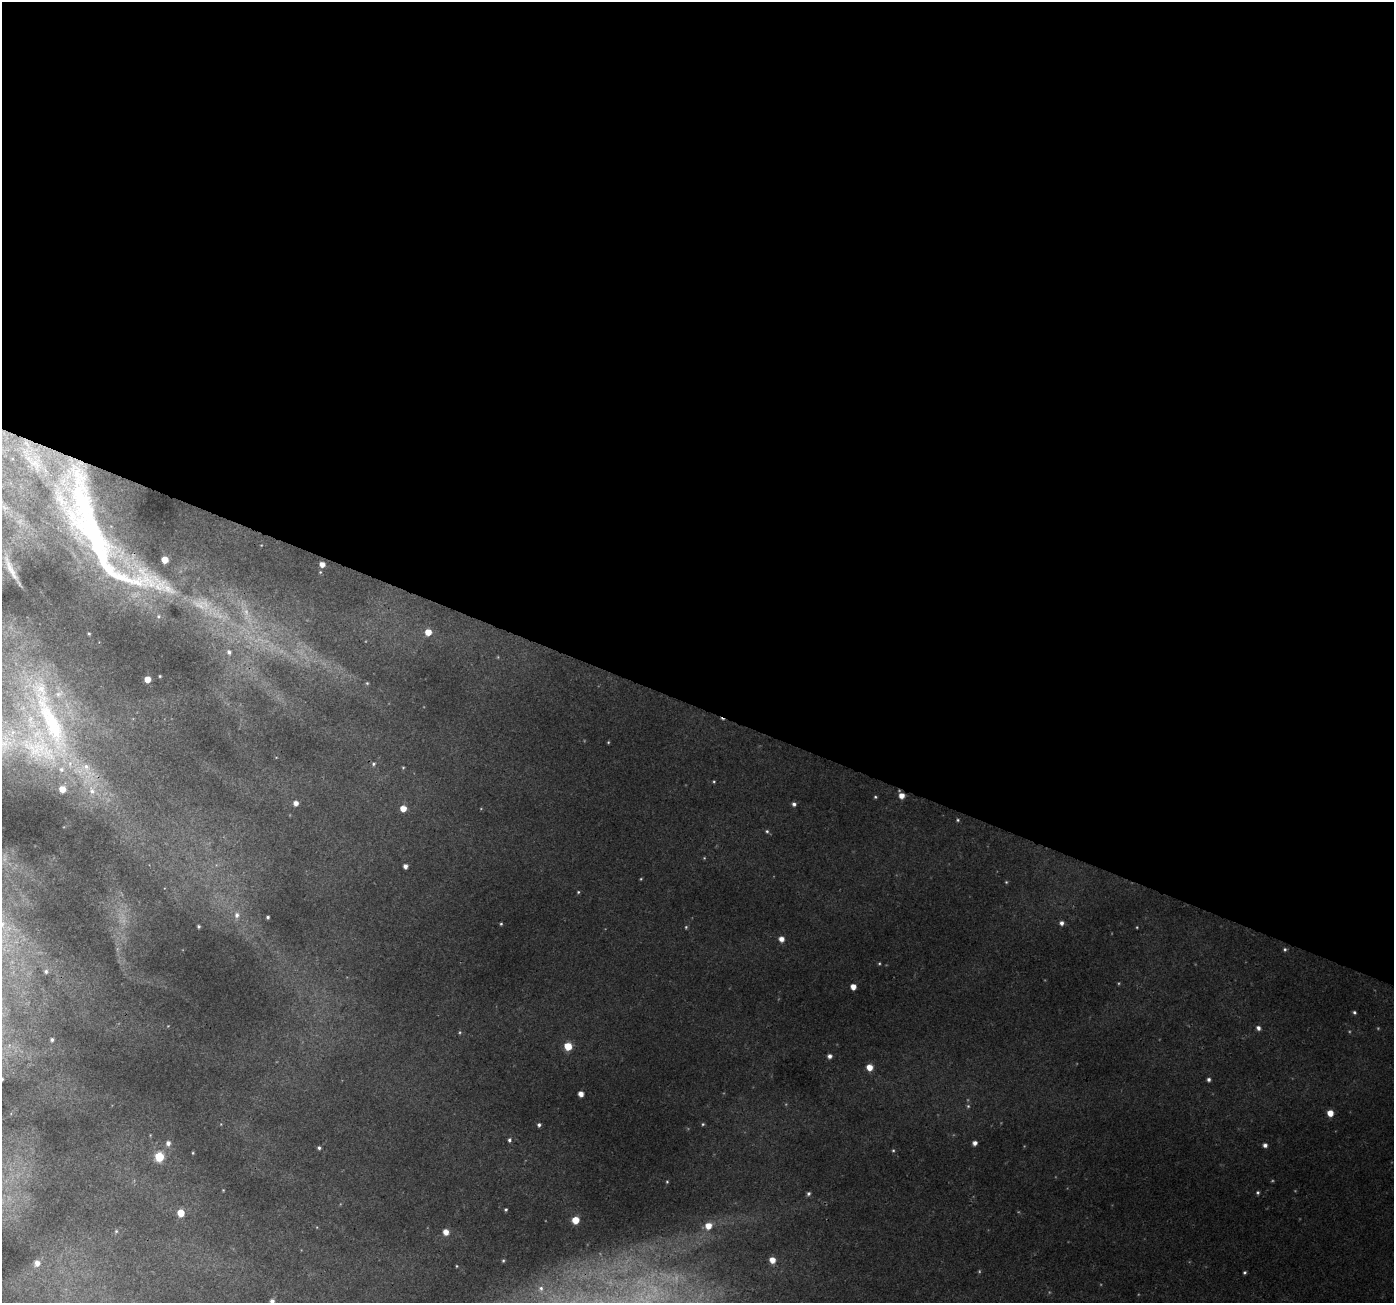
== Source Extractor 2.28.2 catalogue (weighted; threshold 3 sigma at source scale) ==
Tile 3 of 4 x 4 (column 3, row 1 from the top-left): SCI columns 2815-4206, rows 4215-5515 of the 5621 x 5762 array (HDU 1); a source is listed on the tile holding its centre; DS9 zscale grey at full resolution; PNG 1396 x 1305 px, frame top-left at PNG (2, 2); no overlay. Shown black and unused: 54% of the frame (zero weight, under 3 of 4 exposures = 4% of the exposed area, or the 3 px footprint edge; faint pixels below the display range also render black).
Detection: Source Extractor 2.28.2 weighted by HDU 2 'WHT'; one run over the whole footprint, this tile lists its part. Background 0.0122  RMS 0.0026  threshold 0.0116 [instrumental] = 3 sigma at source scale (4.5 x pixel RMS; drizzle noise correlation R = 1.50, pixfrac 1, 0.0396/0.0396 arcsec/px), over >= 5 px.
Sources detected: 82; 2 too faint to see at this stretch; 1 inside a brighter object's white glare — not listed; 7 inside a brighter listed object's ellipse — not listed separately; the other 72 listed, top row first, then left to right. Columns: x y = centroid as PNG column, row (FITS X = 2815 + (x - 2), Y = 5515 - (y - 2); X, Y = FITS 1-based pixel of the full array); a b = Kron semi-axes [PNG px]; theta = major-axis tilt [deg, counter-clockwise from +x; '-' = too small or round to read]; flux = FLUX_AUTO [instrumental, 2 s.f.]
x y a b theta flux
101 554 283 46 -31 94
322 564 4 4 - 1.7
11 569 27 5 -63 1.9
428 632 5 5 - 3.4
89 634 3 2 - 0.19
160 676 3 2 - 0.22
147 679 5 4 - 3.2
41 689 19 11 -50 4.5
608 742 4 4 - 0.25
40 748 72 46 -39 54
373 764 5 4 - 0.44
714 782 4 3 - 0.26
902 796 5 5 - 2
875 797 4 3 - 0.29
296 803 5 5 - 1.5
794 804 5 4 - 0.68
403 808 5 5 - 2.9
958 820 4 4 - 0.29
767 831 5 5 - 0.38
405 866 4 4 - 1.2
641 879 4 3 - 0.2
1006 882 4 4 - 0.26
578 892 4 4 - 0.28
237 915 9 7 -82 1.4
268 917 4 3 - 0.46
1061 923 5 5 - 0.86
2 924 7 7 - 0.94
501 924 3 3 - 0.3
199 926 3 3 - 0.36
686 927 4 4 - 0.3
781 939 5 5 - 1.6
1285 949 5 4 - 0.4
879 963 5 3 - 0.25
46 971 6 6 - 0.74
853 987 5 4 - 2.1
1354 1012 4 4 - 0.42
1258 1028 6 5 - 0.79
52 1040 5 4 - 0.57
568 1046 5 5 - 6.5
829 1056 4 4 - 0.93
869 1067 5 5 - 2.9
2 1079 4 4 - 0.45
1209 1079 4 4 - 0.61
581 1094 4 4 - 1.9
968 1106 5 4 - 0.34
1330 1113 5 5 - 3.1
703 1124 4 4 - 0.28
539 1125 5 4 - 0.57
509 1140 5 4 - 0.54
168 1143 6 5 - 1.2
975 1143 4 4 - 1.1
1265 1145 4 4 - 0.87
319 1148 4 3 - 0.44
893 1150 4 4 - 0.28
193 1153 4 3 - 0.23
159 1157 5 5 - 13
667 1182 4 4 - 0.25
1258 1192 4 4 - 0.38
808 1193 5 4 - 0.54
506 1209 3 3 - 0.3
181 1213 5 5 - 4.3
575 1220 5 5 - 4.8
708 1226 7 6 - 3
116 1231 5 4 - 0.39
446 1232 5 5 - 2.2
772 1260 6 5 - 2.5
503 1261 4 4 - 0.32
37 1263 7 6 - 1.9
456 1266 4 2 - 0.19
1245 1272 4 4 - 0.4
541 1288 7 5 -87 0.63
272 1301 5 5 - 1.2
Overlapping masked pixels (flux is a lower limit): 2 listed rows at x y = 101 554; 902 796
Isophote crosses this tile's border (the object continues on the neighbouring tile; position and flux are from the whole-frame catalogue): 5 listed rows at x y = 101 554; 40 748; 2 924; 2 1079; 272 1301